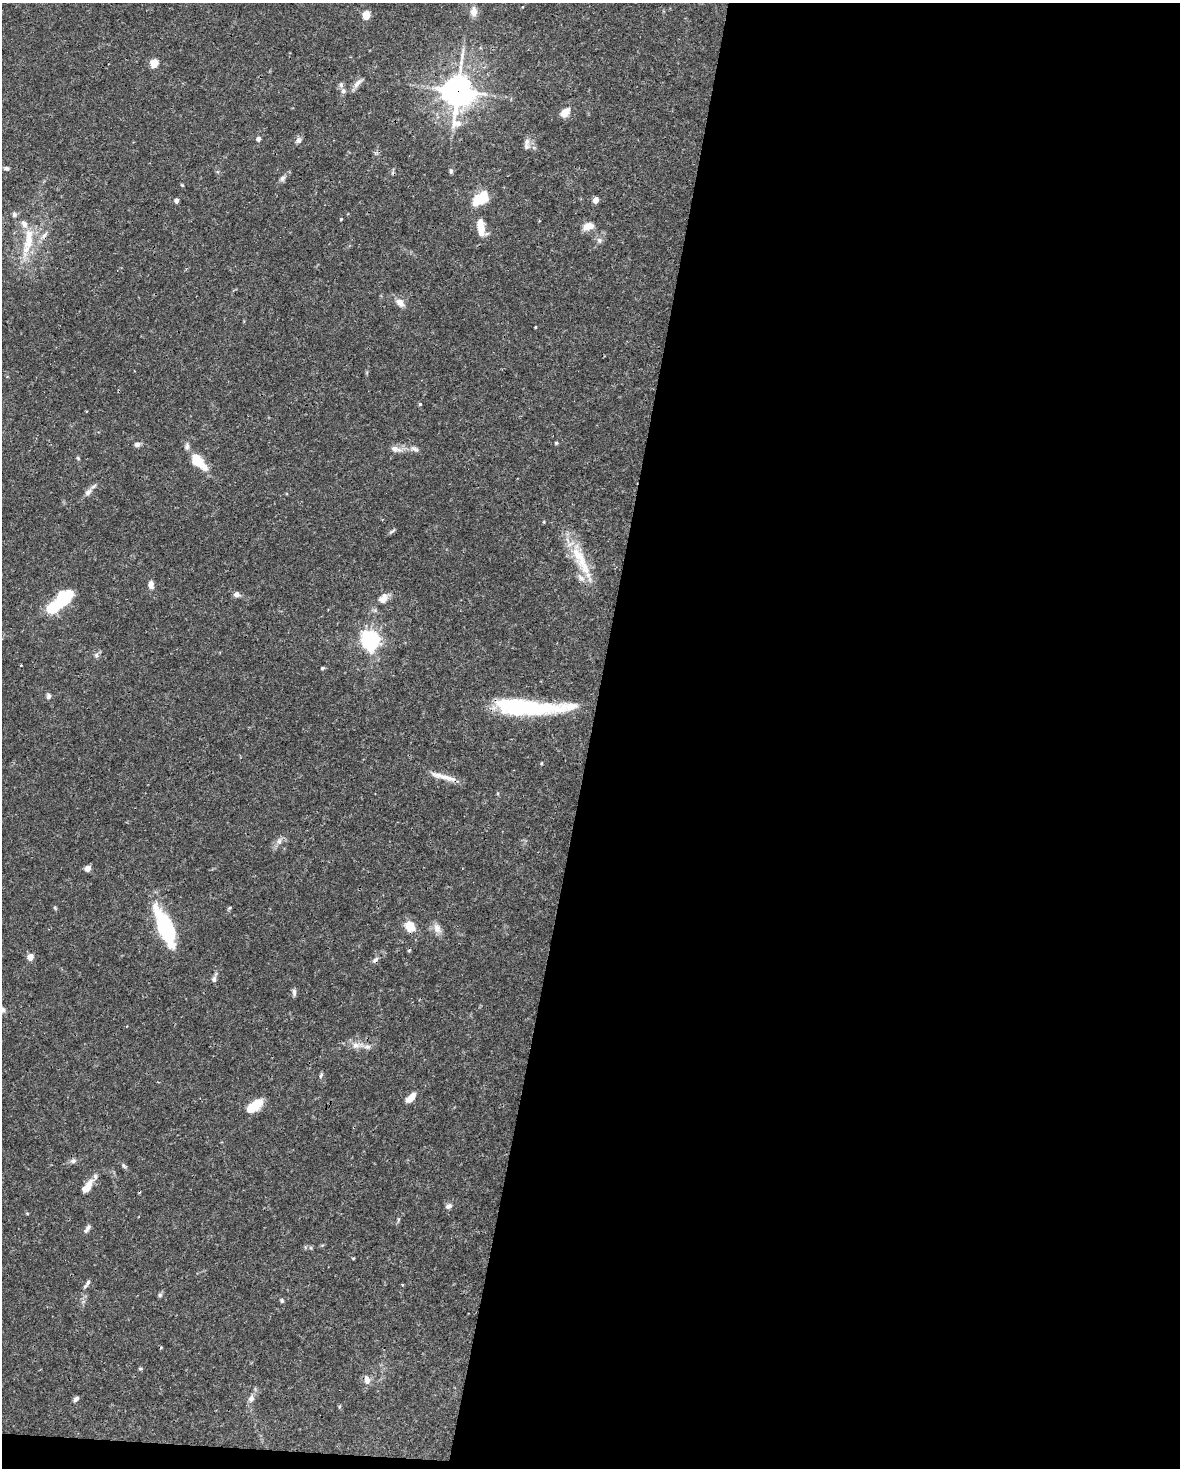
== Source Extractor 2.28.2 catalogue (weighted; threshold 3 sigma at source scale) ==
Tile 12 of 4 x 3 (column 4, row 3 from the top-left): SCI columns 3539-4716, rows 228-1693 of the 4716 x 4739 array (HDU 1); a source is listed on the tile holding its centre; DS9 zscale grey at full resolution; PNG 1182 x 1470 px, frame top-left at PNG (2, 3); no overlay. Shown black and unused: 51% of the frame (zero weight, under 3 of 4 exposures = <1% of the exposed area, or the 3 px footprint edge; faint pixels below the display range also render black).
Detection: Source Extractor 2.28.2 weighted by HDU 2 'WHT'; one run over the whole footprint, this tile lists its part. Background 0.0444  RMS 0.0019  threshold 0.00835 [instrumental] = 3 sigma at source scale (4.5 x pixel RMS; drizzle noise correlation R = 1.50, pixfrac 1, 0.05/0.05 arcsec/px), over >= 5 px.
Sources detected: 92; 2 inside a brighter object's white glare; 1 cosmic-ray / hot-pixel residue — not listed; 9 inside a brighter listed object's ellipse — not listed separately; the other 80 listed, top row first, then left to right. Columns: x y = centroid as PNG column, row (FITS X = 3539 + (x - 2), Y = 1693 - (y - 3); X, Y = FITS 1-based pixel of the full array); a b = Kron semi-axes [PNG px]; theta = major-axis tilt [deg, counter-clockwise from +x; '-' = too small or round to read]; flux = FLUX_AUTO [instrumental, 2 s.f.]
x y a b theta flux
522 7 4 2 - 0.15
474 12 12 8 -88 1.4
366 15 5 4 - 5.8
154 63 5 5 - 5.7
358 83 17 6 49 1.1
343 91 8 6 77 0.55
458 91 12 10 83 280
565 112 8 6 43 3
258 139 5 4 - 0.8
298 140 10 7 50 0.63
526 146 10 8 -16 0.85
6 168 8 5 -11 0.44
451 171 6 5 - 0.4
282 178 9 6 51 0.56
481 198 14 11 22 5.3
176 200 5 4 - 0.61
596 200 5 4 - 1.9
14 214 8 6 -84 0.46
341 219 3 3 - 0.17
588 226 15 8 14 1.7
481 227 21 11 -77 2.7
45 235 13 6 52 0.88
599 240 8 7 - 0.6
29 241 22 14 78 4.5
400 303 14 8 -43 1.2
535 327 3 3 - 0.15
420 404 4 3 - 0.36
556 443 4 4 - 0.23
137 444 7 6 - 0.59
187 446 11 6 84 0.59
395 449 16 8 -11 1.3
415 449 13 6 -20 0.8
78 458 6 4 -45 0.24
198 461 17 8 -47 5.9
88 492 11 7 48 0.93
544 522 5 3 - 0.19
392 531 12 3 33 0.31
581 561 64 12 -65 7.1
151 584 8 6 -86 1.1
237 594 7 6 - 0.76
383 598 15 10 47 1.5
53 607 9 7 38 10
370 640 12 10 -73 22
96 655 7 6 - 0.5
322 668 5 4 - 0.24
48 696 7 6 - 0.52
519 706 56 21 -2 16
541 763 4 3 - 0.19
440 776 33 7 -17 2.3
279 841 9 6 75 0.75
87 868 5 5 - 1.3
55 908 6 4 -46 0.23
230 908 6 4 20 0.26
410 926 12 9 -56 3
165 928 34 12 -67 20
437 928 14 9 -63 1.3
30 957 5 5 - 2.3
375 960 10 6 45 0.56
214 979 8 6 83 0.56
294 992 10 5 -85 0.53
357 1045 19 8 2 1.7
321 1075 8 4 71 0.32
411 1098 12 6 46 2.1
254 1106 19 8 36 5
73 1161 9 6 1 0.58
124 1166 9 4 -46 0.37
87 1187 21 8 50 2.3
449 1206 9 6 31 0.61
27 1213 5 3 - 0.14
398 1220 6 4 72 0.25
87 1228 12 5 60 0.58
353 1258 5 3 - 0.16
88 1282 11 5 58 0.52
402 1284 4 3 - 0.16
160 1295 6 6 - 0.33
282 1301 6 4 -77 0.28
140 1369 6 4 0 0.22
367 1379 14 8 -75 1.1
251 1398 10 7 64 0.92
76 1399 7 5 44 0.54
Overlapping masked pixels (flux is a lower limit): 3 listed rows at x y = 458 91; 519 706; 375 960